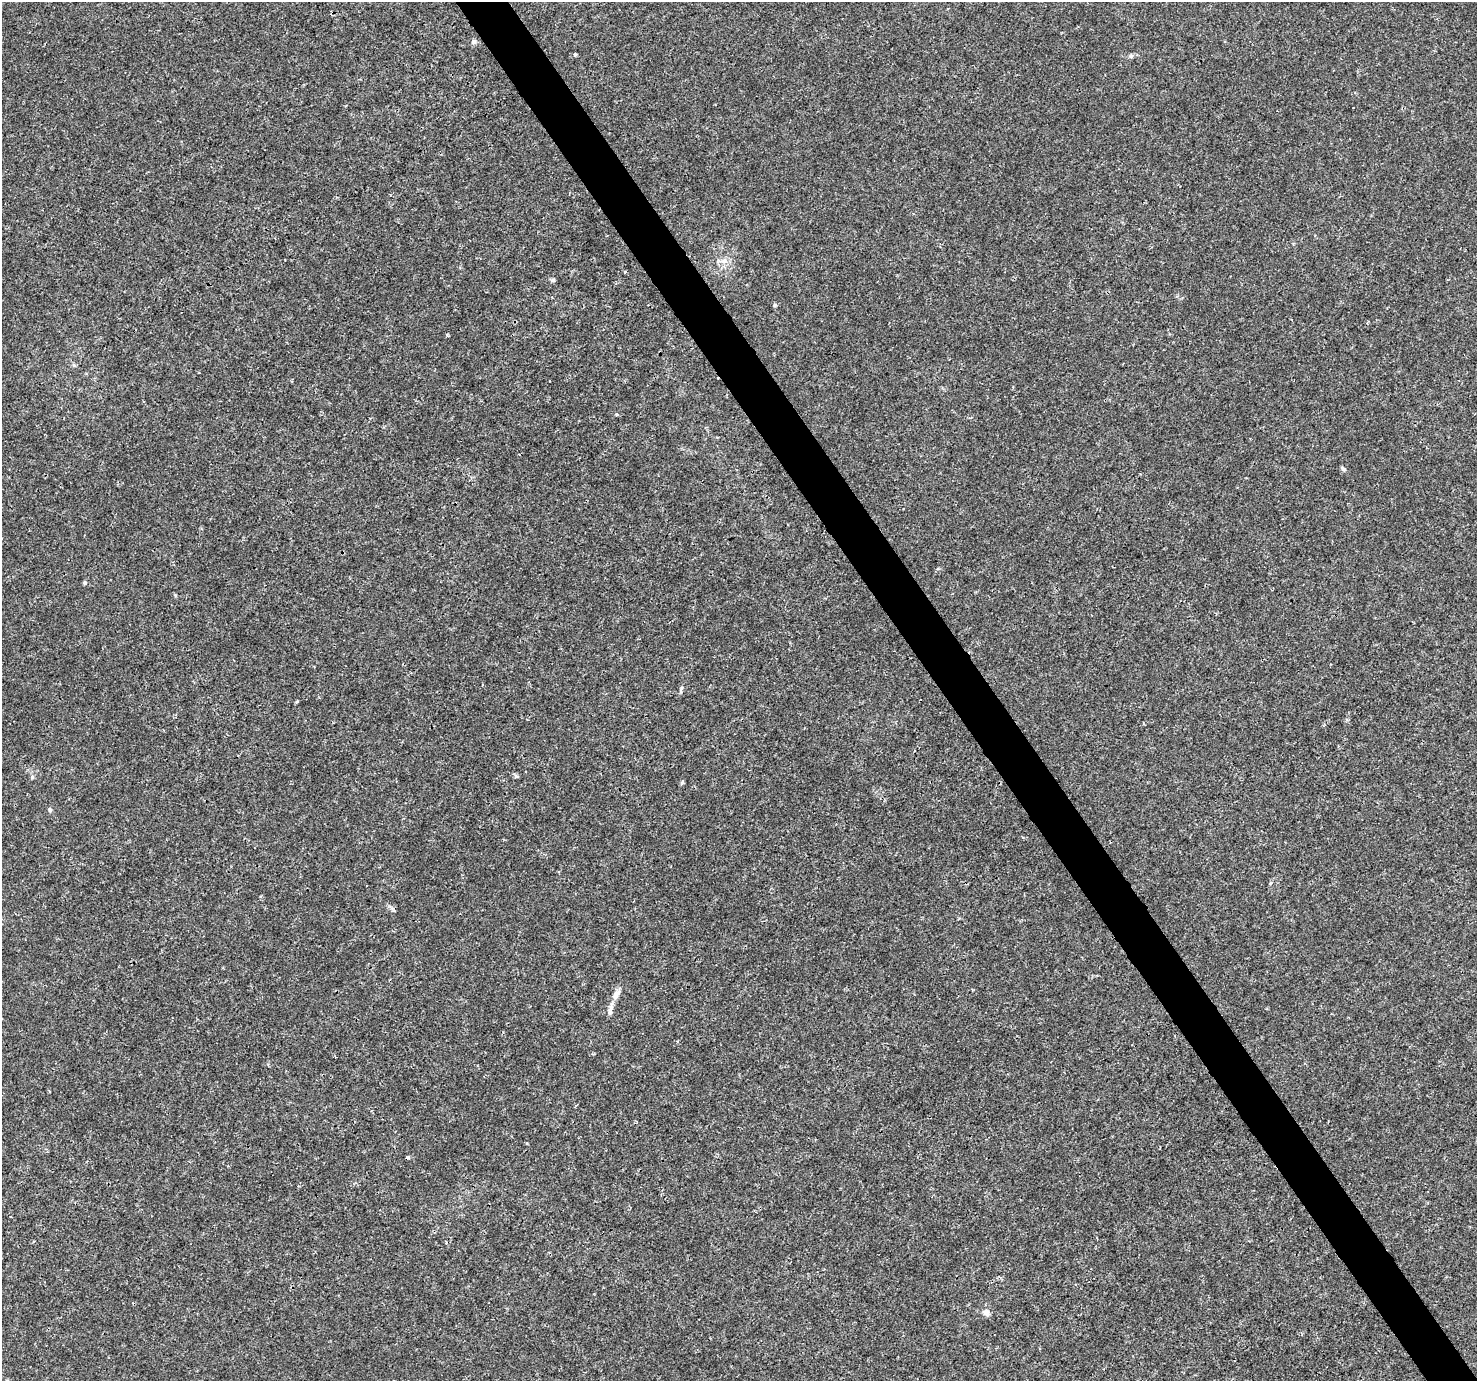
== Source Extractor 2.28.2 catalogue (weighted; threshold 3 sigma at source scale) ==
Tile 6 of 4 x 4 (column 2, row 2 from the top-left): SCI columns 1480-2954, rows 2941-4319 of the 5904 x 5819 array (HDU 1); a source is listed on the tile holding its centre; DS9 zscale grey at full resolution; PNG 1479 x 1383 px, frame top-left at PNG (2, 2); no overlay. Shown black and unused: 4% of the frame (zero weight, under 3 of 4 exposures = <1% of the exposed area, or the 3 px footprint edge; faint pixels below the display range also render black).
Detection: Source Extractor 2.28.2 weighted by HDU 2 'WHT'; one run over the whole footprint, this tile lists its part. Background 0.00368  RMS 0.0011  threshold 0.00501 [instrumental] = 3 sigma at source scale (4.5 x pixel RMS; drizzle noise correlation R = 1.50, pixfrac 1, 0.0396/0.0396 arcsec/px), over >= 5 px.
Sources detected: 19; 1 cosmic-ray / hot-pixel residue — not listed; the other 18 listed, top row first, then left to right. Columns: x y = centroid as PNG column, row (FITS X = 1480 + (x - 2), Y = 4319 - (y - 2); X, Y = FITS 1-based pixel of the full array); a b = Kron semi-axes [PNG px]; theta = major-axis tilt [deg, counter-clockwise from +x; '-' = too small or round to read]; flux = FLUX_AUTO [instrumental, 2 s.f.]
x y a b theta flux
474 42 7 6 - 0.29
574 54 5 3 - 0.14
1131 56 7 4 45 0.21
724 261 9 7 28 0.66
625 272 3 3 - 0.12
553 280 6 5 - 0.21
775 305 5 4 - 0.15
1343 469 7 5 -47 0.27
85 583 5 5 - 0.21
681 689 11 3 67 0.22
516 776 5 5 - 0.17
32 777 5 5 - 0.16
682 782 7 4 54 0.16
50 810 7 5 -76 0.2
1270 883 5 3 - 0.11
616 994 16 7 60 0.78
610 1012 8 6 80 0.4
986 1312 7 6 - 0.63